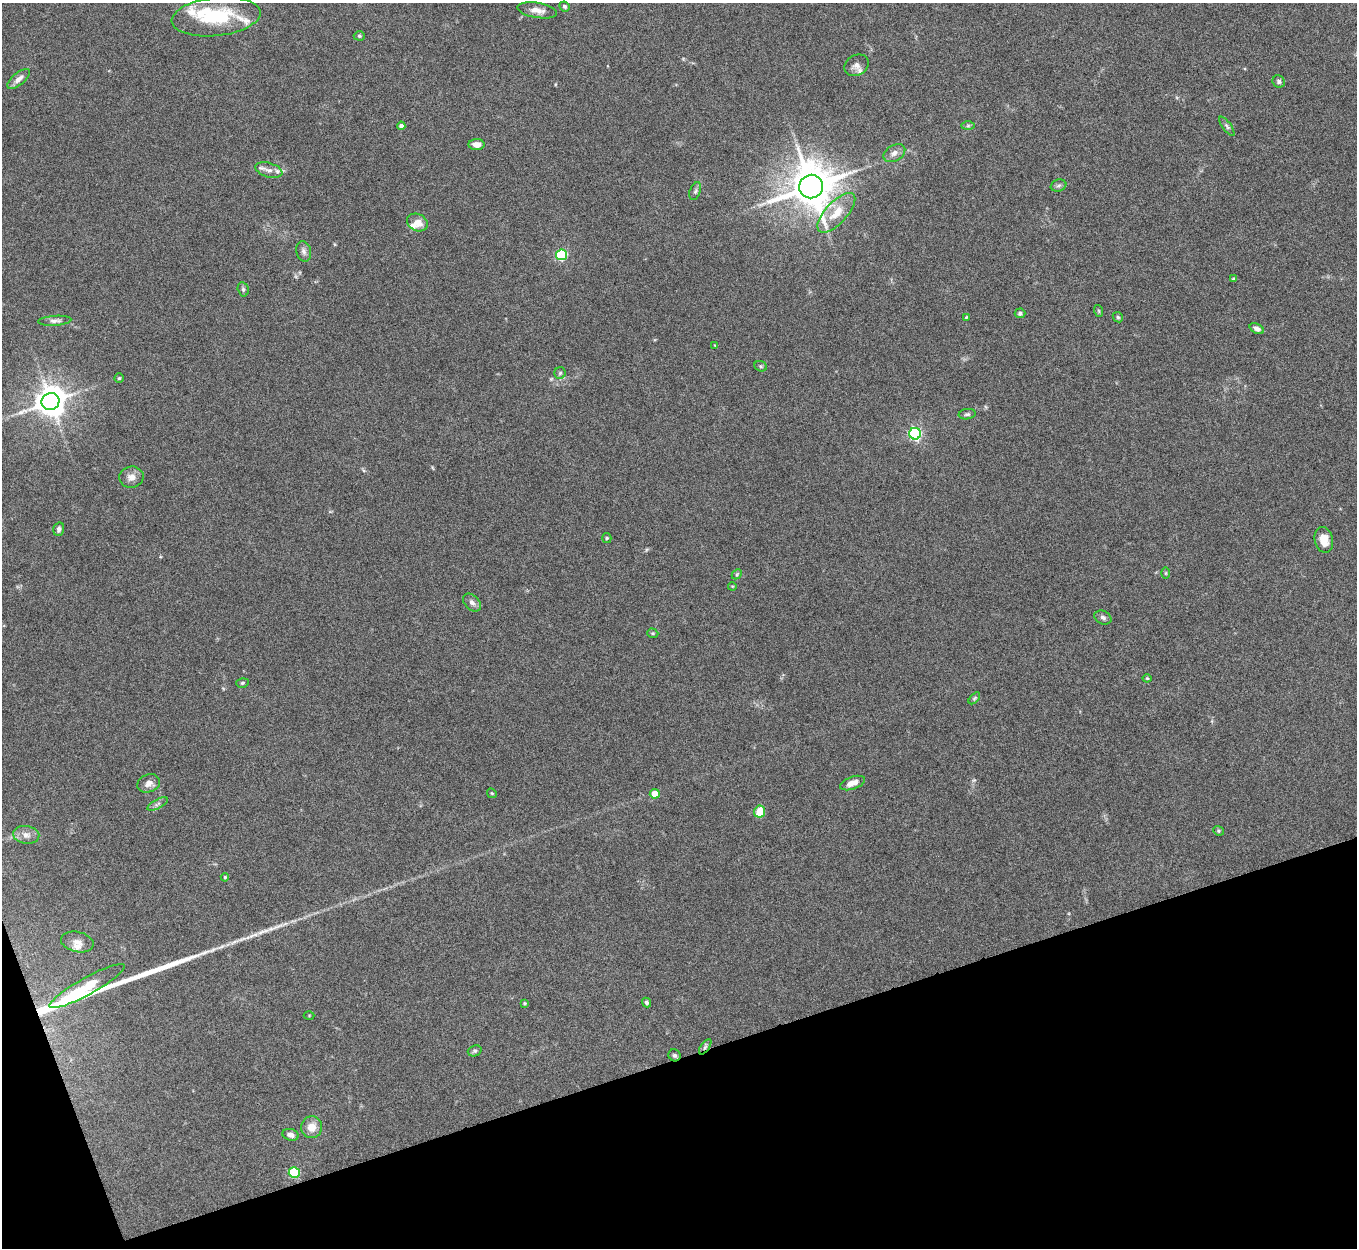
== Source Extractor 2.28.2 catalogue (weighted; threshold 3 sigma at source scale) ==
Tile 14 of 4 x 4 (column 2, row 4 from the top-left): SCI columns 1358-2712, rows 151-1396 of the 5425 x 5409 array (HDU 1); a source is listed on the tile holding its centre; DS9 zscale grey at full resolution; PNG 1359 x 1250 px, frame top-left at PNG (2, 3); each listed source drawn as its Kron ellipse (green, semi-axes under 4 px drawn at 4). Shown black and unused: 17% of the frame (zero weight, under 5 of 10 exposures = <1% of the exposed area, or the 3 px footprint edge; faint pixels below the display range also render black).
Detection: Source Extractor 2.28.2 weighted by HDU 2 'WHT'; one run over the whole footprint, this tile lists its part. Background 0.161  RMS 0.0059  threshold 0.0242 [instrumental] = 3 sigma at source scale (4.09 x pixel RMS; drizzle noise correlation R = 1.36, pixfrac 0.8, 0.05/0.05 arcsec/px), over >= 5 px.
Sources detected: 77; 2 long thin detections or spike segments (spike, bleed or trail) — neither listed nor drawn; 7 inside a brighter listed object's ellipse — not listed separately; the other 68 listed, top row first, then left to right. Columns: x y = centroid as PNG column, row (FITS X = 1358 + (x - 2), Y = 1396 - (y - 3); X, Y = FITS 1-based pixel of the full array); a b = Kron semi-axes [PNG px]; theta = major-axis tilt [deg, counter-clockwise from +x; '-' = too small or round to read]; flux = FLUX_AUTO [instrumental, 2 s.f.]
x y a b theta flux
565 6 5 5 - 1.1
537 10 20 7 -10 4.8
216 17 44 19 6 34
359 36 5 4 - 0.82
857 65 13 10 29 2.8
19 79 14 6 40 3.7
1279 81 6 6 - 1.3
401 126 4 4 - 1.8
968 126 7 4 1 0.99
1227 126 11 4 -54 1.2
476 144 8 5 -2 4.2
894 153 12 7 31 3.1
269 170 14 7 -16 3.5
1058 186 8 6 18 1.4
811 187 12 11 - 2200
695 191 9 5 69 1.4
836 213 25 11 47 11
417 222 10 8 -26 5.1
304 251 10 7 -77 2.2
562 255 5 5 - 49
1234 279 4 3 - 1.2
243 289 7 5 -76 1.1
1099 311 6 3 -71 0.65
1020 313 5 5 - 1.3
966 317 4 4 - 0.48
1118 317 6 4 -45 0.9
55 321 17 5 4 2.4
1257 329 7 5 -28 2.6
715 345 4 3 - 0.48
761 366 6 5 - 0.87
560 373 6 5 - 1
119 378 5 4 - 0.75
50 401 9 8 - 920
967 414 8 5 7 1.2
915 434 6 6 - 100
131 477 12 10 13 4
59 529 7 5 74 1.7
607 538 5 4 - 0.72
1324 540 13 9 -76 6.2
1166 573 6 4 90 0.55
737 574 6 4 47 0.74
732 586 4 3 - 0.49
472 603 10 7 -43 2.5
1103 618 9 6 -25 1.6
653 633 6 4 -19 0.73
1147 678 4 4 - 0.55
242 683 6 4 16 0.96
974 698 7 4 46 0.88
149 783 12 9 20 3.5
852 783 13 6 19 4.3
492 793 5 4 - 0.65
655 794 5 4 - 8.9
158 804 11 4 28 1.4
760 812 6 5 - 11
1218 831 6 4 -22 0.81
26 835 13 9 -8 3.8
225 877 4 4 - 0.66
77 942 16 10 -12 4.8
87 986 42 8 29 16
646 1002 5 4 - 1.1
525 1003 4 4 - 0.78
309 1015 5 3 - 0.52
705 1047 9 4 55 1.3
475 1051 7 5 20 1.1
675 1055 6 5 - 1.3
312 1127 11 10 - 5.9
291 1135 8 5 -17 2.8
294 1173 5 5 - 37
Overlapping masked pixels (flux is a lower limit): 2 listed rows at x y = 705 1047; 675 1055